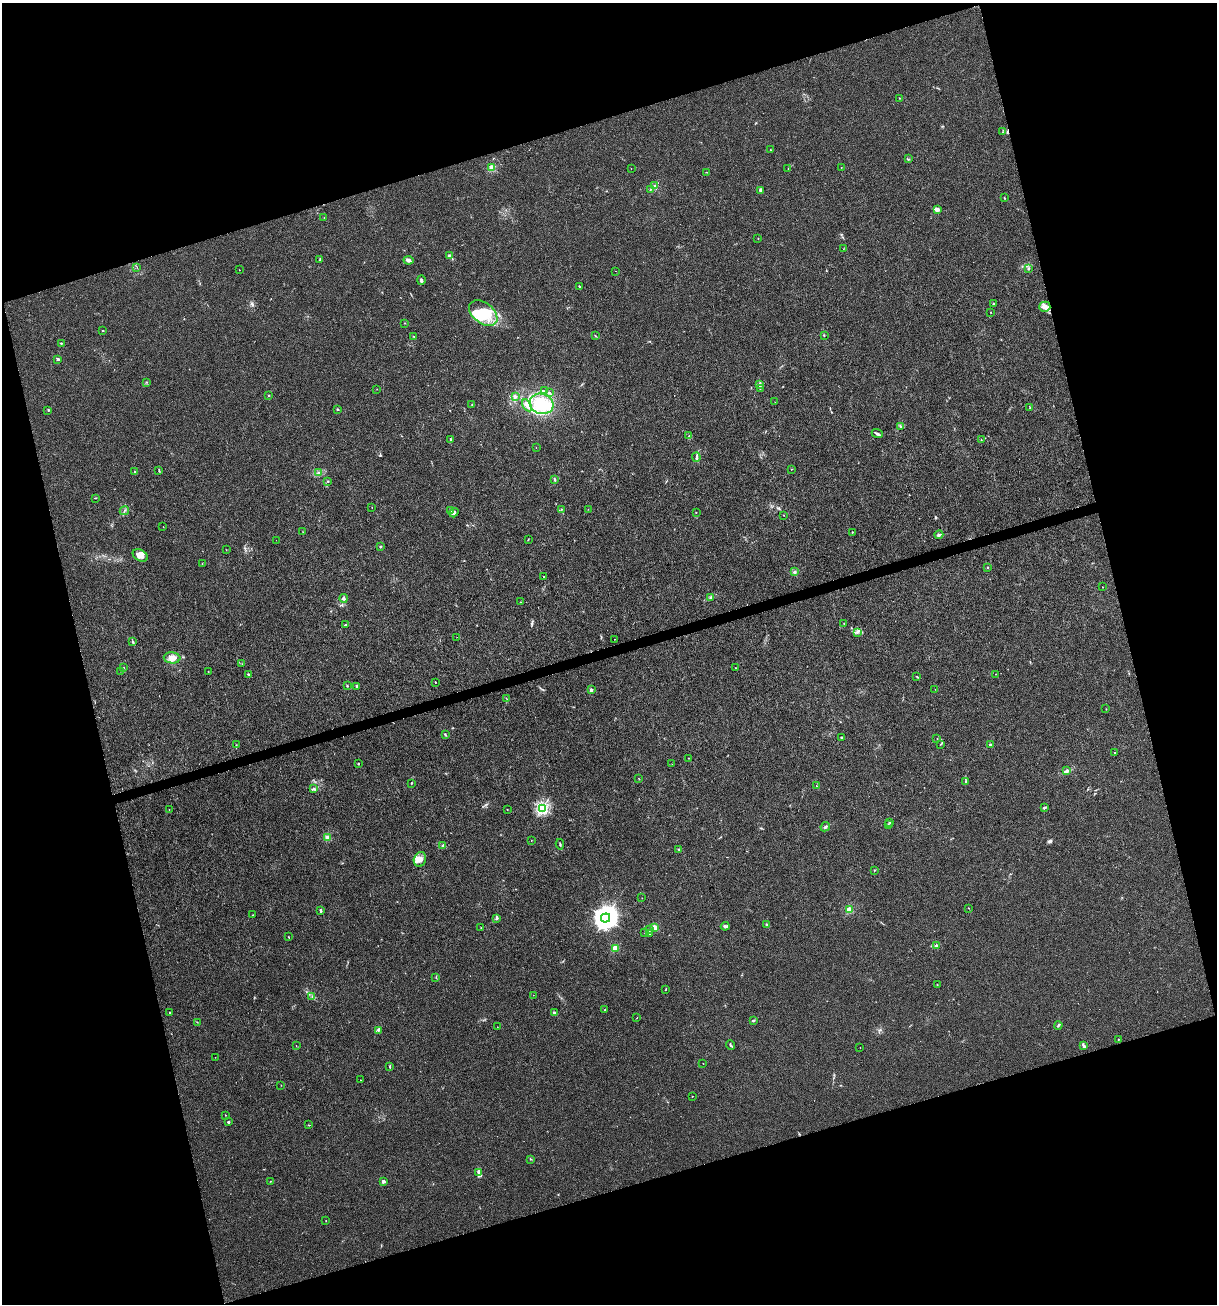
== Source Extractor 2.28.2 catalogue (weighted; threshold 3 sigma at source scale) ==
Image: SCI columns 102-4961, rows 1-5206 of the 5012 x 5207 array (HDU 1 of 3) = the unmasked area's bounding box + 8 px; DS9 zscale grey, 4 x 4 block average (1 PNG px = mean of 4 x 4 image px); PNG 1219 x 1306 px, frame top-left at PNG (2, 3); each listed source drawn as its Kron ellipse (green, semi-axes under 4 px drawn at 4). Shown black and unused: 34% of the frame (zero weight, under 3 of 4 exposures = <1% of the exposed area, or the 3 px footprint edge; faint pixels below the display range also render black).
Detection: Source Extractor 2.28.2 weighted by HDU 2 'WHT'. Background 0.00323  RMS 0.0026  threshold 0.0118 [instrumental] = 3 sigma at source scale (4.5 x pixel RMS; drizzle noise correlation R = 1.50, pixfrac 1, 0.0396/0.0396 arcsec/px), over >= 5 px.
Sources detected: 217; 2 inside a brighter object's white glare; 1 cosmic-ray / hot-pixel residue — neither listed nor drawn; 5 coinciding with a brighter row at this scale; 16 inside a brighter listed object's ellipse — not listed separately; the other 193 listed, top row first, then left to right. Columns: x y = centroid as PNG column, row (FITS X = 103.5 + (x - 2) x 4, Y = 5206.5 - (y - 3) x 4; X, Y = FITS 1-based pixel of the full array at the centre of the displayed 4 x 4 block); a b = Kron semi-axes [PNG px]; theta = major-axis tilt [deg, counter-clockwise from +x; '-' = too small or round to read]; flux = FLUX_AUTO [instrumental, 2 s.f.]
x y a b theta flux
899 98 2 2 - 0.65
1002 132 2 2 - 0.38
771 150 2 2 - 0.4
909 159 2 2 - 1.1
841 167 2 2 - 0.6
492 168 2 2 - 70
631 168 2 2 - 0.53
788 169 2 2 - 0.41
706 172 2 2 - 0.64
655 186 2 2 - 1.1
650 189 2 2 - 0.47
761 191 3 2 - 3.5
1004 198 2 2 - 0.95
937 209 3 2 - 6.7
324 218 2 2 - 0.42
758 238 2 2 - 0.98
843 249 2 2 - 0.41
449 255 3 2 - 2.3
320 260 2 2 - 1.6
408 260 5 3 - 3.6
137 267 2 2 - 0.31
1028 268 2 2 - 0.89
239 270 2 2 - 0.41
616 271 2 2 - 0.24
421 280 5 2 - 2.4
579 286 2 2 - 1.7
993 303 2 2 - 0.93
1045 307 5 5 - 7.3
991 312 2 2 - 0.6
483 313 16 10 -38 44
405 323 2 2 - 0.45
103 331 2 2 - 2.2
414 336 2 2 - 0.84
595 336 3 2 - 1.1
824 336 2 2 - 0.99
61 343 3 2 - 1.4
58 359 2 2 - 7.8
147 382 2 2 - 0.52
760 384 3 3 - 2.3
760 388 2 2 - 0.64
377 389 2 2 - 0.34
545 391 3 2 - 1.5
550 393 3 2 - 1.6
269 395 2 2 - 0.86
515 397 3 2 - 1.8
775 402 2 2 - 0.26
472 404 2 2 - 0.62
542 404 12 10 -17 48
527 405 6 4 -59 7.1
1030 408 2 2 - 1.1
337 409 2 2 - 4.2
48 410 3 2 - 0.76
900 426 2 2 - 1.5
877 434 6 2 -24 3.2
689 436 3 2 - 0.94
451 439 3 2 - 1.8
981 440 2 2 - 0.54
536 448 2 2 - 0.3
696 457 4 3 - 2.7
792 469 2 2 - 0.52
135 471 2 2 - 0.67
159 471 3 2 - 1.1
318 473 3 2 - 1.8
554 480 3 2 - 1.2
328 481 2 2 - 1.3
95 498 3 2 - 0.77
372 507 2 2 - 0.4
562 509 2 2 - 0.44
588 509 2 2 - 0.37
451 510 2 2 - 0.95
124 511 5 2 - 1.5
696 512 2 2 - 0.36
454 513 5 3 - 4.6
784 515 2 2 - 0.48
163 527 2 2 - 0.37
303 532 2 2 - 0.53
852 532 2 2 - 2.1
939 535 4 3 - 3.2
528 539 2 2 - 0.51
276 540 2 2 - 0.2
380 547 2 2 - 2.1
226 550 2 2 - 0.37
140 555 8 5 -29 8
202 564 2 2 - 0.45
987 567 2 2 - 0.91
794 572 3 2 - 2
543 577 2 2 - 2.7
1102 587 2 2 - 0.67
343 598 4 3 - 3.1
711 598 3 2 - 1.9
520 602 2 2 - 0.57
844 623 2 2 - 0.74
345 625 3 2 - 0.77
857 632 2 2 - 1.6
457 637 2 2 - 0.24
615 639 2 2 - 1
133 642 3 2 - 1.7
172 658 8 5 -5 14
242 664 2 2 - 0.48
124 668 2 2 - 0.6
736 668 2 2 - 0.95
120 671 2 2 - 0.37
208 672 2 2 - 0.67
248 674 3 2 - 1.3
996 674 2 2 - 0.41
917 677 2 2 - 1
435 682 2 2 - 0.8
347 686 2 2 - 0.64
357 686 2 2 - 9.7
935 689 2 2 - 0.32
591 690 2 2 - 11
507 699 2 2 - 0.49
1106 709 2 2 - 0.42
445 734 2 2 - 1.5
841 737 2 2 - 1.2
937 738 2 2 - 0.54
941 744 2 2 - 0.56
236 745 2 2 - 0.48
990 745 2 2 - 15
1115 753 2 2 - 3
689 758 2 2 - 0.53
358 763 2 2 - 1.1
672 764 2 2 - 0.19
1067 771 4 3 - 3.9
639 779 3 2 - 0.52
966 781 3 2 - 1.3
411 783 2 2 - 0.62
816 786 2 2 - 0.48
314 789 3 2 - 1.9
542 808 2 2 - 270
1044 808 4 2 - 1.7
169 810 2 2 - 0.33
507 810 2 2 - 0.53
890 822 2 2 - 1.1
888 824 2 2 - 0.69
825 827 5 2 - 2.2
327 837 3 3 - 4.4
531 840 2 2 - 0.42
560 844 5 2 - 1.4
443 845 2 2 - 1.6
679 849 3 2 - 1
420 859 7 6 - 9.3
874 870 2 2 - 0.92
642 898 2 2 - 0.4
968 908 2 2 - 0.58
849 910 2 2 - 78
321 911 3 2 - 3
253 915 2 2 - 0.62
496 918 3 2 - 1.9
606 918 5 4 - 1700
766 924 2 2 - 1.8
725 926 4 3 - 3
654 927 2 2 - 45
481 928 2 2 - 0.39
650 930 2 2 - 0.64
645 933 2 2 - 0.9
649 933 4 2 - 2.4
289 937 2 2 - 0.62
936 946 3 3 - 3
615 948 2 2 - 57
436 977 2 2 - 0.67
937 985 2 2 - 0.43
666 989 3 2 - 0.79
533 995 2 2 - 0.33
312 996 2 2 - 0.5
605 1010 2 2 - 2.2
169 1012 2 2 - 1.3
554 1013 4 3 - 2.5
637 1018 2 2 - 0.36
753 1020 3 2 - 1.5
197 1022 2 2 - 0.5
1058 1025 4 2 - 1.7
497 1027 2 2 - 0.29
378 1030 4 3 - 2.5
1118 1039 2 2 - 0.92
730 1045 5 2 - 1.9
296 1046 2 2 - 0.33
1084 1046 3 2 - 4.1
860 1047 2 2 - 0.63
215 1057 2 2 - 0.27
703 1064 2 2 - 0.43
390 1066 3 2 - 1.3
360 1080 2 2 - 0.37
281 1085 2 2 - 0.29
692 1096 2 2 - 0.52
225 1115 2 2 - 0.97
228 1122 2 2 - 5
309 1125 2 2 - 0.6
530 1159 2 2 - 0.7
479 1172 3 3 - 2.4
270 1181 2 2 - 0.55
383 1181 2 2 - 16
326 1221 2 2 - 0.53
Diffuse or blended objects may show on this block-average render without a row.